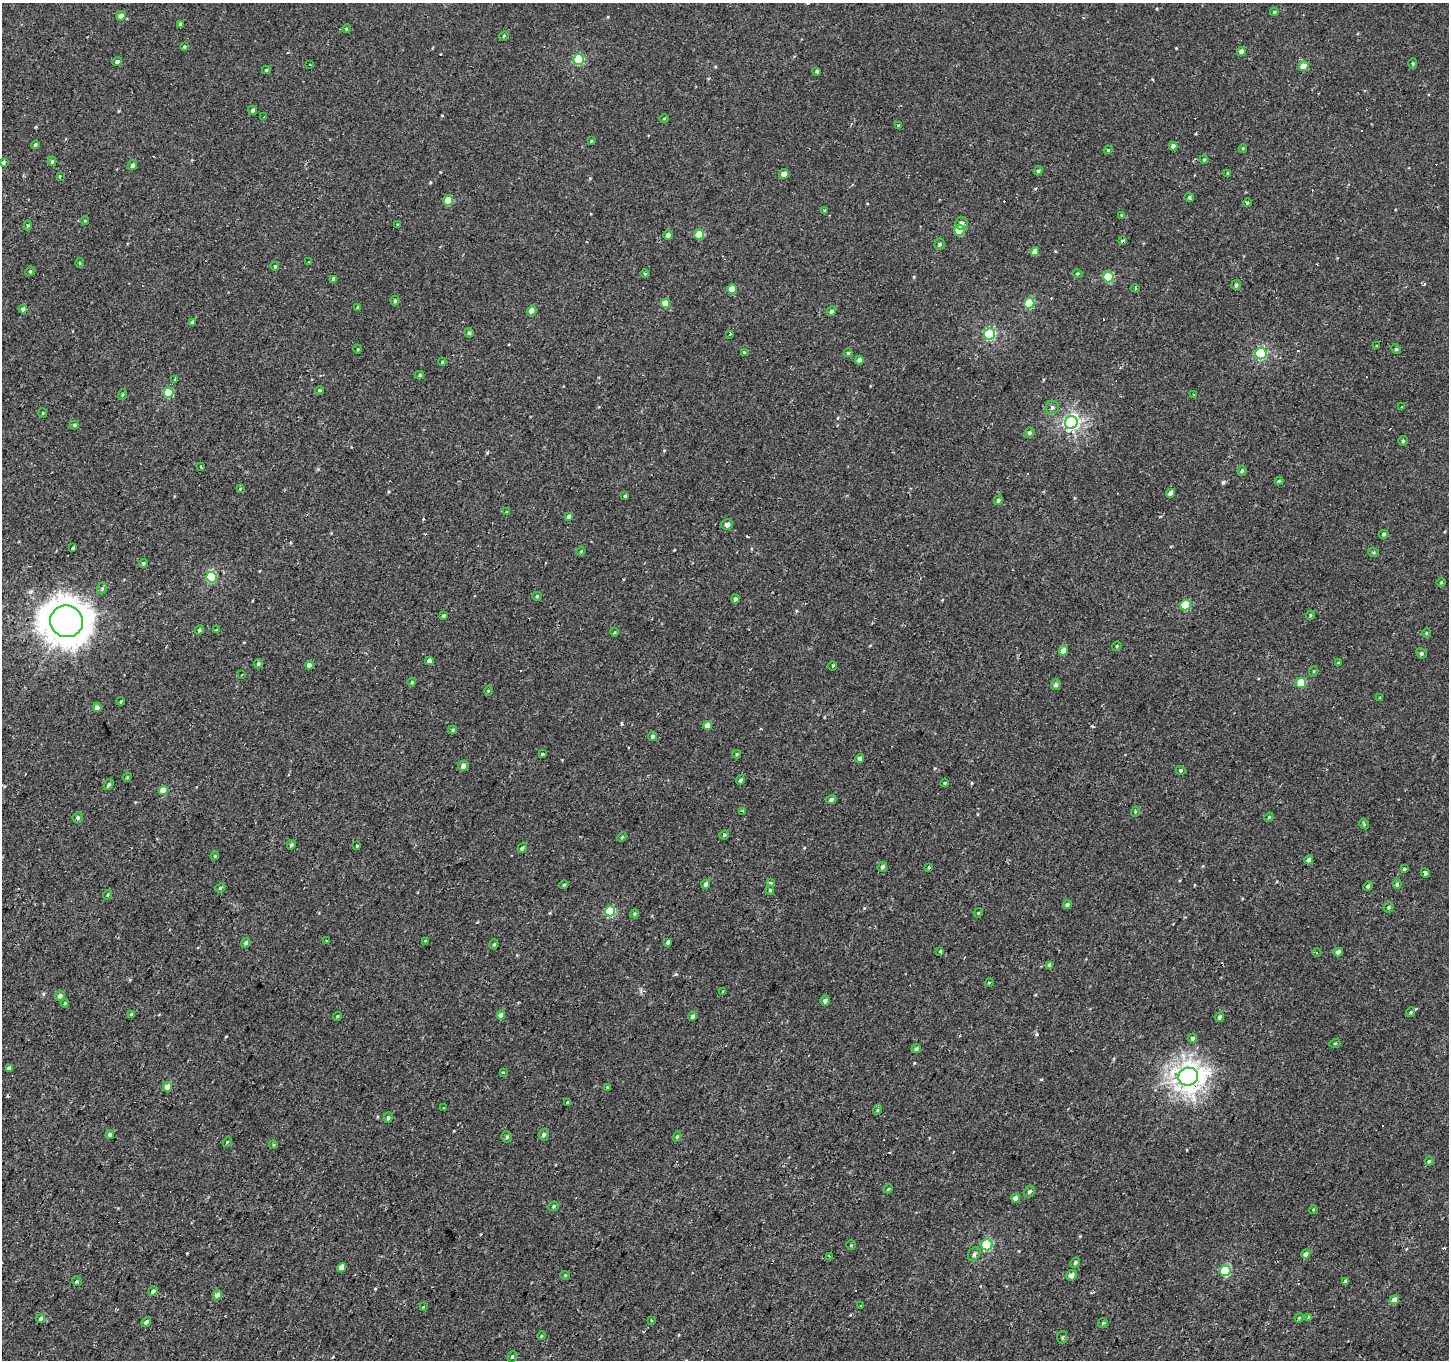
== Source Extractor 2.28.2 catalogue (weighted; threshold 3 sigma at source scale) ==
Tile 7 of 4 x 4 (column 3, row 2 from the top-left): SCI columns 2898-4344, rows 2975-4332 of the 5792 x 5881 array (HDU 1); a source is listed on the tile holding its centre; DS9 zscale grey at full resolution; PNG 1451 x 1362 px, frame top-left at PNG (2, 3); each listed source drawn as its Kron ellipse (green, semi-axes under 4 px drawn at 4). Shown black and unused: <1% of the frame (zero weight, under 2 of 3 exposures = <1% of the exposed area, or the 3 px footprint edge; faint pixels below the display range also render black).
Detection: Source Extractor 2.28.2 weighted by HDU 2 'WHT'; one run over the whole footprint, this tile lists its part. Background -5.20e-04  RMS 0.004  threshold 0.0181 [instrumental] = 3 sigma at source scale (4.5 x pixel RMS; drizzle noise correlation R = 1.50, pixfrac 1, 0.0396/0.0396 arcsec/px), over >= 5 px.
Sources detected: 269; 22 cosmic-ray / hot-pixel residue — neither listed nor drawn; the other 247 listed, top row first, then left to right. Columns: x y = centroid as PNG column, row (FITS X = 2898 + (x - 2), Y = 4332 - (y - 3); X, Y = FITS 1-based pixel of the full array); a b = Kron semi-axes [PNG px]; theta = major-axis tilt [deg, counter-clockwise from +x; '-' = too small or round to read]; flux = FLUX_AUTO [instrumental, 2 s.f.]
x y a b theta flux
1274 12 4 3 - 0.49
121 16 5 4 - 2.7
180 24 4 3 - 1.1
346 29 4 3 - 0.36
504 36 5 4 - 0.48
184 47 4 3 - 0.41
1241 52 4 4 - 1.9
579 59 5 5 - 25
117 62 5 4 - 1.2
310 64 2 2 - 0.35
1413 64 5 4 - 0.55
1304 66 5 4 - 5.8
266 70 4 4 - 0.59
817 71 4 3 - 0.59
253 110 4 4 - 0.8
264 117 3 3 - 0.59
664 118 5 3 - 0.35
899 126 3 3 - 2.8
591 141 3 3 - 0.4
35 145 4 4 - 0.67
1173 146 4 4 - 2
1243 148 4 3 - 0.34
1108 150 4 3 - 0.38
1204 159 4 4 - 0.44
52 161 5 4 - 0.65
3 162 4 3 - 0.75
132 165 5 4 - 1.1
1038 171 5 4 - 0.82
1228 173 4 3 - 0.77
784 174 5 4 - 2.5
60 176 3 3 - 1.4
1189 197 5 4 - 0.71
448 200 5 4 - 8.6
1247 203 4 3 - 0.94
825 211 4 3 - 0.44
1121 215 4 3 - 0.38
85 221 4 3 - 0.3
962 223 6 6 - 1.5
398 225 3 3 - 0.48
28 226 5 4 - 0.55
959 230 5 5 - 16
668 235 4 4 - 1.5
699 235 5 5 - 11
1123 241 4 3 - 1.3
940 244 5 5 - 0.89
1035 252 4 4 - 2.6
308 261 3 3 - 4.3
80 263 5 3 - 0.43
275 266 4 4 - 0.46
30 271 5 4 - 0.52
645 273 5 3 - 0.41
1077 273 5 3 - 0.42
1108 277 5 5 - 18
333 279 4 3 - 1.1
1236 285 5 4 - 0.83
1135 288 4 2 - 0.66
732 289 5 4 - 5
395 301 5 4 - 0.59
665 303 4 4 - 5.3
1029 303 5 5 - 19
357 307 3 3 - 0.54
23 309 4 4 - 1.5
532 311 5 4 - 4.5
831 311 5 4 - 0.83
192 322 3 3 - 0.75
469 333 5 4 - 0.55
730 334 4 2 - 1.2
990 334 6 5 - 42
1376 345 3 2 - 0.81
358 349 4 3 - 0.33
1396 349 5 4 - 0.49
744 352 3 3 - 2.4
848 353 4 4 - 0.6
1261 353 6 5 - 41
859 360 4 4 - 1.5
442 362 4 4 - 0.47
420 375 4 4 - 0.57
174 379 3 3 - 2.2
319 390 4 3 - 0.48
169 392 5 5 - 15
122 395 5 3 - 0.45
1194 395 3 2 - 0.31
1052 407 7 6 - 1.1
1402 407 3 3 - 2.4
43 413 5 3 - 0.33
1071 422 6 6 - 100
74 425 5 4 - 0.61
1029 433 5 5 - 0.8
1403 441 5 5 - 0.59
201 467 4 2 - 0.38
1242 471 5 4 - 0.66
1279 481 4 4 - 0.56
240 489 4 3 - 0.35
1171 493 4 4 - 2.5
625 496 4 4 - 0.5
998 500 5 4 - 0.81
507 512 3 2 - 0.61
569 516 4 4 - 1.1
727 525 6 5 - 1.5
1384 534 4 4 - 0.79
72 548 4 3 - 0.98
581 551 5 3 - 0.39
1373 552 5 3 - 0.49
143 563 4 4 - 0.52
211 577 5 5 - 27
1441 582 5 3 - 0.48
102 588 6 5 - 0.72
537 596 4 4 - 0.46
735 599 4 4 - 1.1
1185 605 5 5 - 14
444 615 4 4 - 0.57
1310 615 5 4 - 0.51
66 621 16 16 - 840
199 630 5 4 - 0.6
216 630 4 3 - 0.65
614 632 4 3 - 0.4
1426 633 5 3 - 0.34
1117 646 5 4 - 0.51
1063 651 5 4 - 3.5
1421 653 5 5 - 0.71
429 661 4 3 - 7.9
1338 663 4 4 - 0.43
258 664 5 4 - 0.72
309 665 4 4 - 3.2
833 666 4 3 - 0.42
1314 671 5 3 - 0.31
242 674 3 2 - 0.3
412 682 4 4 - 0.38
1301 683 5 5 - 12
1056 685 5 5 - 1.2
488 691 5 3 - 0.32
1379 698 4 2 - 0.26
121 701 4 3 - 0.4
97 708 4 4 - 2.7
708 725 4 4 - 3.7
453 730 4 4 - 0.48
652 736 5 4 - 0.9
542 754 3 3 - 1
737 754 4 4 - 0.45
860 758 4 4 - 1.5
463 766 5 5 - 2
1181 770 5 4 - 0.56
127 777 5 4 - 0.41
740 780 5 4 - 1.1
945 783 4 3 - 0.49
108 785 6 4 53 0.73
163 790 5 4 - 6.2
831 800 5 4 - 1.1
743 811 3 2 - 0.93
1135 812 5 3 - 0.41
1269 817 5 4 - 0.4
78 818 5 5 - 0.89
1364 824 6 3 -60 0.48
724 835 5 4 - 0.52
622 837 5 3 - 0.39
291 845 5 4 - 0.84
357 846 3 2 - 0.3
522 848 5 4 - 0.67
215 856 4 3 - 0.31
1309 860 4 4 - 1.7
882 867 5 5 - 0.94
929 867 4 3 - 0.4
1404 869 3 3 - 0.86
1425 873 5 4 - 5.4
770 883 3 3 - 2.3
706 884 4 4 - 1.3
1397 884 4 4 - 0.76
564 885 4 4 - 0.54
1368 886 5 4 - 0.92
220 888 5 4 - 0.64
770 890 4 4 - 0.66
108 895 5 4 - 0.54
1067 905 4 4 - 0.82
1389 907 5 4 - 0.62
610 911 5 5 - 22
978 913 5 4 - 0.38
635 914 5 4 - 0.49
327 940 3 3 - 1
425 941 3 3 - 4.2
668 942 4 3 - 0.92
246 943 5 4 - 1
494 944 5 3 - 0.47
940 951 3 3 - 5.7
1338 952 4 4 - 1.7
1317 953 4 3 - 0.46
1050 965 4 4 - 2
989 982 4 3 - 0.42
723 991 3 3 - 1.8
60 996 5 4 - 1.2
825 1001 5 5 - 1.3
65 1003 4 3 - 0.37
1411 1012 5 3 - 0.49
132 1015 3 3 - 3.6
501 1015 4 4 - 1.8
337 1016 4 4 - 0.44
693 1016 5 4 - 1.5
1220 1017 5 4 - 0.83
1192 1038 4 4 - 0.99
1335 1043 5 3 - 0.33
916 1049 5 4 - 0.92
10 1068 4 4 - 1.5
503 1072 3 3 - 0.84
1188 1077 10 9 - 310
168 1087 5 4 - 4.2
607 1087 4 4 - 0.33
568 1102 3 3 - 2.1
443 1107 3 2 - 0.42
877 1110 5 3 - 0.41
388 1117 5 4 - 0.8
110 1135 4 4 - 1
544 1135 6 4 85 0.93
507 1137 5 5 - 0.79
677 1137 5 4 - 0.55
227 1142 5 3 - 0.37
273 1145 4 4 - 0.52
1429 1161 4 4 - 0.63
888 1189 5 3 - 0.41
1029 1192 6 5 - 0.82
1015 1198 5 4 - 2.5
553 1206 5 4 - 0.57
1313 1210 4 3 - 0.34
851 1245 5 4 - 0.37
987 1245 5 5 - 35
974 1254 7 5 55 1.1
1306 1254 5 4 - 1.7
829 1256 3 3 - 0.61
1075 1263 5 4 - 0.68
342 1268 5 4 - 2.6
1225 1271 5 5 - 25
565 1275 4 4 - 0.4
1071 1275 5 5 - 2.3
77 1281 5 4 - 0.66
1345 1282 4 3 - 1.6
153 1291 5 3 - 1.2
217 1295 5 4 - 2.2
1394 1300 4 4 - 3.3
860 1306 3 3 - 1.4
423 1307 3 3 - 0.25
1309 1317 3 3 - 0.92
41 1318 4 4 - 0.88
1299 1318 5 3 - 0.38
651 1320 3 2 - 0.85
146 1322 5 4 - 1.3
1103 1323 5 5 - 0.5
541 1336 4 3 - 0.37
1062 1337 6 5 - 0.62
512 1357 6 4 73 0.61
Overlapping masked pixels (flux is a lower limit): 6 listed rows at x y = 1123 241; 1071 422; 66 621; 860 758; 1368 886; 1188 1077